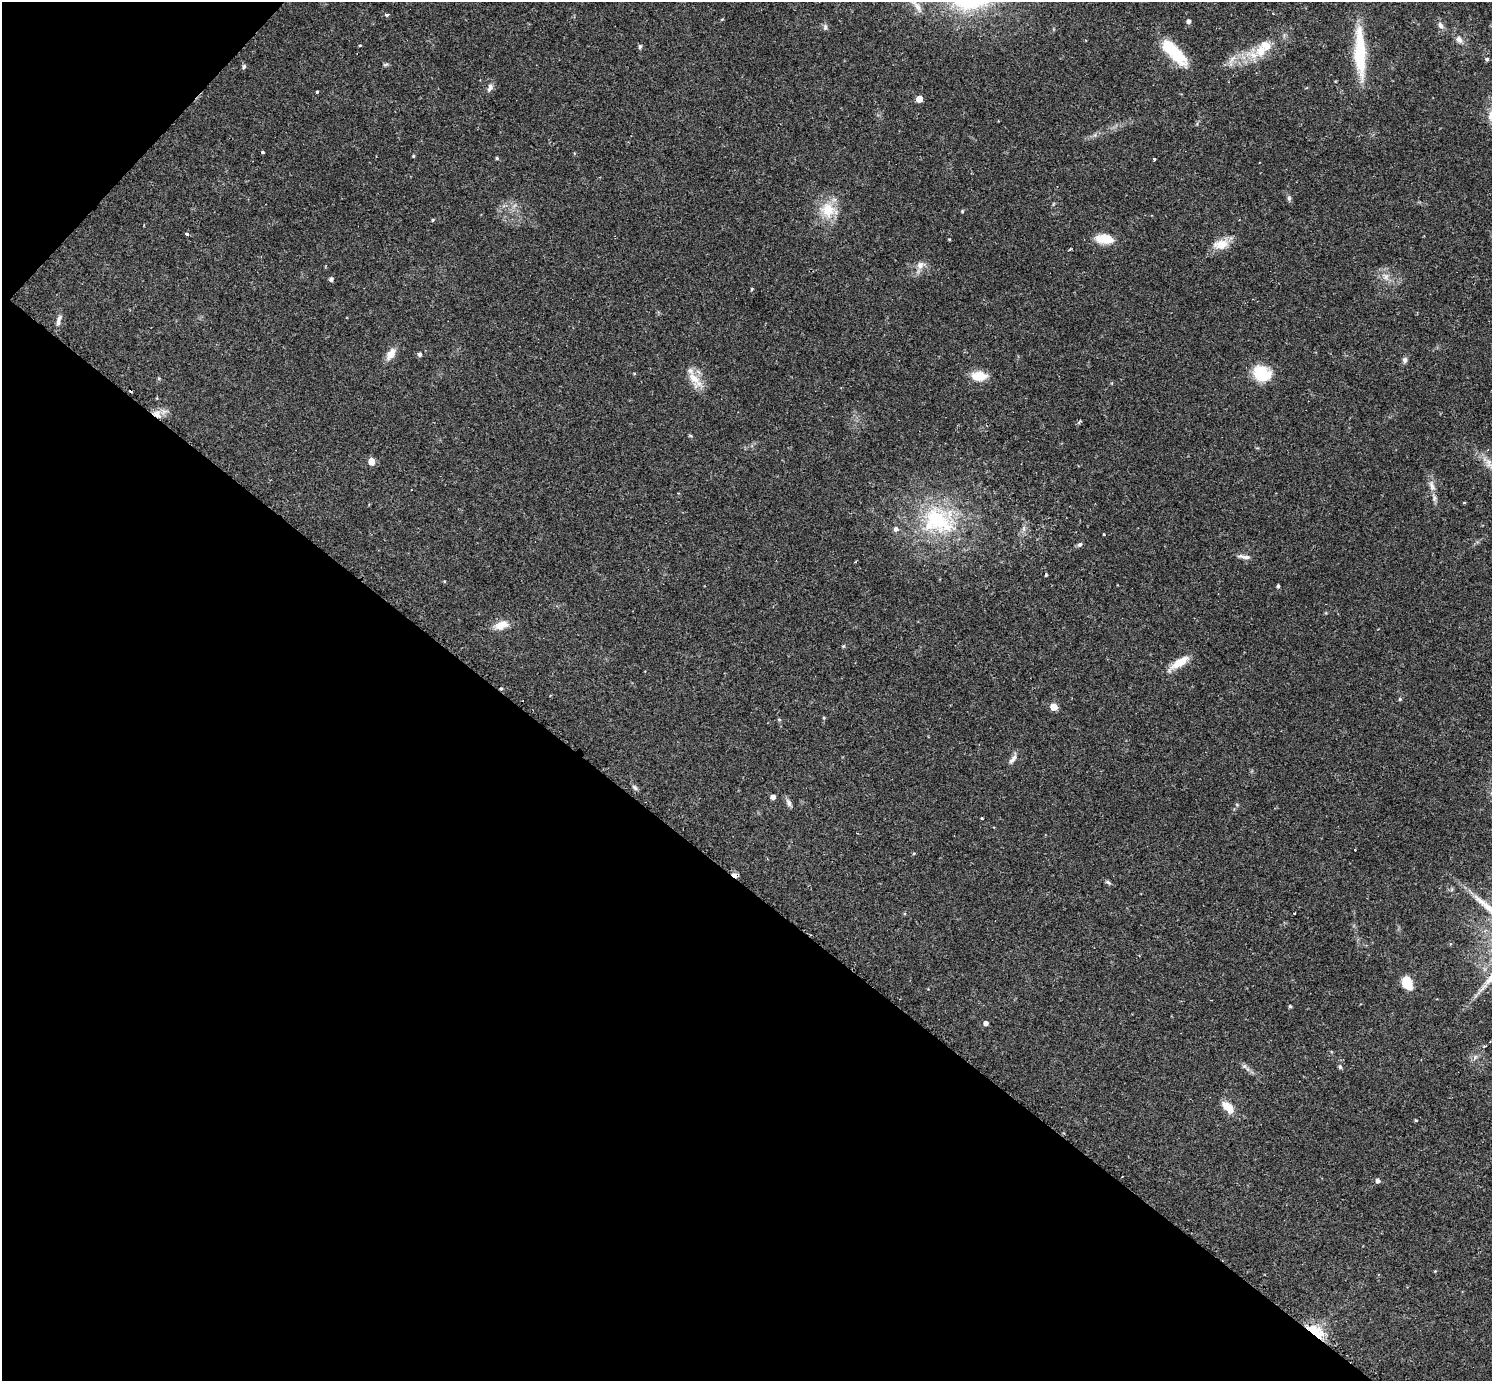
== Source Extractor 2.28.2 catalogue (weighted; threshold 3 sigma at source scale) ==
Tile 9 of 4 x 4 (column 1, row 3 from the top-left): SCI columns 3-1492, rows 1675-3053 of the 5978 x 5982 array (HDU 1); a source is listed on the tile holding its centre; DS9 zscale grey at full resolution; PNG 1494 x 1383 px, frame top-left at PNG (2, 2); no overlay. Shown black and unused: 38% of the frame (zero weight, under 2 of 3 exposures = <1% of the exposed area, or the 3 px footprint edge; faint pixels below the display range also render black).
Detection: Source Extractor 2.28.2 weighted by HDU 2 'WHT'; one run over the whole footprint, this tile lists its part. Background 0.061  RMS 0.0054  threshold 0.0243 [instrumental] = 3 sigma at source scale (4.5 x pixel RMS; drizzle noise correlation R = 1.50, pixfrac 1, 0.05/0.05 arcsec/px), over >= 5 px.
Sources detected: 92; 1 inside a brighter object's white glare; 3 cosmic-ray / hot-pixel residue — not listed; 3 inside a brighter listed object's ellipse — not listed separately; the other 85 listed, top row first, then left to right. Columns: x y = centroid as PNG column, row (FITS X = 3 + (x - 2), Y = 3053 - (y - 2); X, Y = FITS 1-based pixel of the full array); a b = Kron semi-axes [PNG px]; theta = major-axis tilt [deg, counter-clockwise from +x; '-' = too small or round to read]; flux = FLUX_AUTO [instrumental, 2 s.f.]
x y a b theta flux
916 5 30 7 -53 6.1
387 15 5 4 - 0.85
722 19 3 3 - 0.56
1188 21 5 4 - 1.8
1440 25 9 6 -57 2
825 27 8 5 90 1.3
1459 39 9 8 - 2.6
360 45 3 3 - 2
640 47 6 5 - 0.93
1261 51 18 12 69 9.5
1360 52 65 13 -88 28
1176 53 35 15 -54 19
1232 59 15 5 48 3.1
1487 59 5 4 - 0.95
386 64 8 3 19 0.76
244 67 5 5 - 1.3
490 88 12 7 65 2.2
317 92 3 3 - 1.7
919 99 5 5 - 7.5
262 152 4 3 - 0.67
413 156 4 3 - 0.53
497 158 4 4 - 0.68
1154 159 3 3 - 0.68
1289 198 7 5 89 1.1
828 210 20 17 -81 14
962 211 4 4 - 0.59
433 220 4 3 - 0.58
186 234 4 3 - 2.4
949 239 4 3 - 0.45
1104 239 22 11 -6 8.9
1221 244 21 12 8 7.6
920 265 12 9 58 3.7
1386 277 9 7 89 2.5
331 279 5 5 - 1.4
59 320 16 5 74 2.5
391 354 18 9 57 4.6
420 354 5 4 - 1.5
1405 360 8 6 78 1.5
1262 373 21 17 -30 16
979 376 17 10 -2 9.3
695 379 28 12 -56 8.4
156 414 11 10 - 4.7
1079 422 5 3 - 0.96
690 435 6 3 -20 0.57
371 461 5 5 - 7.7
1489 463 20 8 -61 4.9
1432 486 18 7 -71 3.9
1464 502 4 3 - 0.49
937 519 53 30 -37 51
896 529 6 6 - 1.9
1024 529 8 4 -90 1.5
1103 534 3 2 - 0.47
1080 544 7 6 - 1.1
1244 557 18 5 -8 2.3
1046 575 4 3 - 0.87
1278 586 4 3 - 0.93
501 625 17 9 18 6.4
843 646 5 4 - 0.57
1179 662 25 9 32 8
501 689 4 3 - 0.76
1400 699 5 4 - 0.73
1054 707 5 5 - 9.8
824 718 4 4 - 0.55
779 719 5 3 - 0.53
1013 759 16 6 50 2.6
635 787 9 5 -45 1.3
773 797 4 4 - 2.4
789 803 11 6 -66 2
982 818 3 3 - 0.43
994 827 3 2 - 0.4
857 833 3 2 - 0.54
914 853 5 3 - 0.49
735 875 8 5 -13 2.4
1108 882 10 5 -33 1.1
1407 983 12 8 -54 11
1290 1006 4 3 - 0.78
986 1023 4 4 - 2
1244 1066 6 6 - 1.1
1340 1067 5 4 - 1.1
1228 1107 18 9 -46 6.9
1416 1120 5 3 - 0.56
1122 1177 3 2 - 1
1378 1181 5 4 - 2
1435 1271 4 4 - 0.45
1316 1332 18 8 -36 27
Overlapping masked pixels (flux is a lower limit): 4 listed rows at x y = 156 414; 501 689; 735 875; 1316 1332
Isophote crosses this tile's border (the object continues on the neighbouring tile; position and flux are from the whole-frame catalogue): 2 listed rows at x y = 916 5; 1489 463